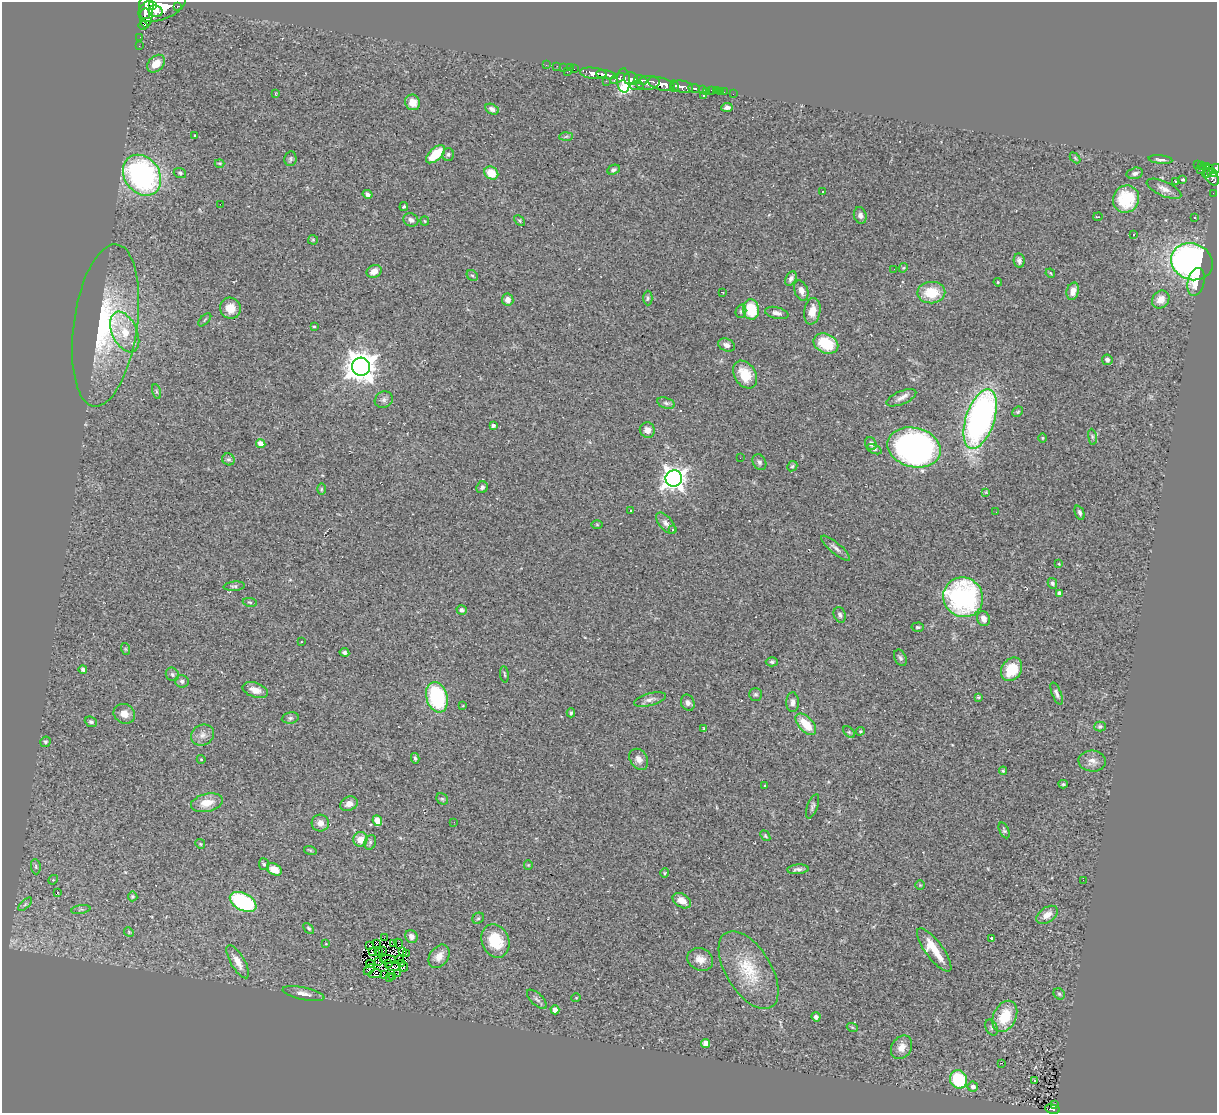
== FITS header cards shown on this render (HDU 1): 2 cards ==
NAXIS1  =                 1215
NAXIS2  =                 1111

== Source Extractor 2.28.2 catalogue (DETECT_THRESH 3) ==
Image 1215 x 1111 px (HDU 1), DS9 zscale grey, 1 PNG px = 1 image px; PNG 1219 x 1115 px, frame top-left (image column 1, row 1111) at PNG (2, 2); each listed source drawn as its Kron ellipse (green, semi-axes under 4 px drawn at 4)
Background 0.659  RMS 0.066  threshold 0.197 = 3 sigma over >= 5 px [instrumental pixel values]
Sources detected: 271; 3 with non-positive FLUX_AUTO (blend fragments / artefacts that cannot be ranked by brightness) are neither listed nor drawn; the other 268 listed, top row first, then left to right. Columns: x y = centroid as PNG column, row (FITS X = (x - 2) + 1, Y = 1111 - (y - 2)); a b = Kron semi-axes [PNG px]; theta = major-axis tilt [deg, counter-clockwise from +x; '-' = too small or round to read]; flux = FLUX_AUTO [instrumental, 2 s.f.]
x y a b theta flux
152 5 2 2 - 300
162 6 25 13 23 4000
177 6 3 3 - 75
146 8 20 7 87 2800
155 11 7 5 -15 900
145 14 5 5 - 670
143 26 4 2 - 47
140 37 2 2 - 6
139 46 3 2 - 5.5
156 64 10 7 45 53
546 65 2 2 - 14
557 66 2 2 - 11
564 67 3 2 - 8.8
570 68 3 2 - 7.4
574 69 2 2 - 10
567 72 4 2 - 58
593 73 13 5 -7 1200
606 75 10 3 -9 990
618 78 8 4 25 400
631 79 7 6 - 620
624 80 12 6 -87 510
641 80 7 3 -19 230
606 81 2 2 - 12
648 83 12 7 6 840
661 84 14 6 -17 1800
637 85 7 3 6 190
674 86 6 4 -85 360
682 87 11 6 -8 800
694 88 6 4 -8 220
702 90 3 3 - 100
711 90 3 2 - 26
716 91 2 2 - 6.1
706 92 3 2 - 6.8
721 92 2 2 - 11
724 92 2 2 - 3.6
275 94 4 2 - 3
733 94 2 2 - 9.7
704 96 3 2 - 4.1
413 102 8 7 - 59
727 107 5 4 - 16
492 109 7 5 -28 16
195 136 3 3 - 8.4
566 136 7 4 2 9.1
436 154 11 6 41 120
448 154 6 5 - 8.4
1075 158 6 3 -46 5.2
290 159 7 6 - 8.5
1160 160 12 3 -6 12
219 163 5 2 - 4
1198 165 4 3 - 59
1202 166 4 3 - 88
1206 167 4 3 - 110
1215 169 6 4 36 290
613 170 6 4 25 9.5
1201 170 2 2 - 10
1207 171 7 4 61 62
180 173 6 5 - 7.4
491 173 7 6 - 79
1135 173 8 5 14 14
1212 173 5 3 - 220
142 175 22 17 -53 990
1212 177 9 6 -60 390
1183 179 3 3 - 11
1176 182 4 3 - 22
1164 189 19 7 -24 32
823 192 3 3 - 14
1213 193 2 2 - 4.7
368 194 5 3 - 13
1126 199 14 13 - 220
220 204 2 2 - 11
404 207 4 3 - 5.9
860 215 8 6 -73 19
1098 217 5 3 - 4.8
1195 218 2 2 - 3
411 220 8 6 -28 17
425 221 4 4 - 4.5
519 221 6 4 -45 5.9
1133 234 3 2 - 4.8
313 240 5 4 - 5.5
1019 260 7 5 -80 14
1192 262 21 18 -22 1500
903 268 5 4 - 4.7
894 269 2 2 - 4.2
374 271 8 6 27 39
1050 273 5 3 - 4.5
472 275 6 5 - 7.6
791 279 7 5 63 16
998 282 4 4 - 4.8
1196 282 14 8 76 69
801 291 10 6 -71 26
1073 291 9 6 75 37
722 292 3 2 - 2.4
931 293 14 10 2 120
648 298 7 4 89 8.5
508 300 6 6 - 30
1161 300 9 8 - 45
230 308 11 10 - 61
751 309 10 8 -81 150
741 311 7 5 74 8.6
812 311 13 8 80 57
777 313 12 5 -13 20
205 320 8 3 45 6
105 325 82 32 82 580
314 327 4 3 - 5.2
125 332 22 12 -65 110
826 343 13 9 -25 160
726 345 9 6 -22 19
1107 360 5 5 - 12
361 367 9 9 - 7000
745 374 15 10 -57 92
156 392 8 3 -71 8
901 398 16 6 22 27
384 400 9 8 - 16
666 403 9 5 -16 11
1018 412 6 4 43 6.9
980 419 31 14 72 1600
493 426 4 3 - 12
647 430 8 7 - 29
1092 437 8 4 -82 7.6
1043 438 4 3 - 3.7
261 444 4 4 - 53
871 444 7 5 -61 14
914 447 27 19 -14 1500
874 449 8 4 -22 7.8
740 458 2 2 - 3.3
228 459 6 5 - 9.3
759 462 8 6 -59 13
792 466 5 4 - 6.8
674 478 8 8 - 3200
482 487 6 5 - 12
321 489 6 4 90 6.2
986 492 4 4 - 3.7
631 511 3 2 - 3.3
996 512 2 2 - 4.1
1080 513 7 4 -67 11
666 523 13 6 -49 18
597 524 5 3 - 4.5
672 529 3 3 - 4.1
836 548 18 5 -40 20
1059 564 4 3 - 3.8
1052 583 5 4 - 11
234 586 10 4 5 10
1060 593 4 3 - 23
963 597 20 19 - 750
250 602 7 3 -9 5.4
462 610 5 5 - 15
840 615 8 5 -71 12
984 619 7 6 - 28
918 627 6 4 5 8.3
301 642 2 2 - 4
126 649 6 4 -70 5.6
344 652 5 4 - 9
900 658 9 5 -66 10
772 662 6 4 -2 8.6
83 669 4 3 - 9.5
1011 669 12 9 57 120
172 674 7 6 - 11
504 674 8 3 -84 5.5
182 681 7 6 - 13
255 690 13 7 -18 39
1057 693 12 4 -68 15
756 694 6 6 - 10
437 697 15 10 -73 400
978 697 4 3 - 5.4
650 699 16 6 15 21
793 702 10 6 -88 18
688 703 8 6 -65 17
463 706 3 2 - 3.4
571 713 4 3 - 6
124 714 11 9 -29 39
290 718 8 5 9 11
91 722 6 5 - 8.2
806 724 13 7 -47 97
1100 727 6 5 - 9.1
704 728 4 3 - 5.6
860 731 4 3 - 5
849 732 7 4 -45 7.5
203 735 12 10 32 29
45 742 5 5 - 8
415 758 5 3 - 6.8
201 759 4 3 - 3
639 759 11 8 -55 28
1092 761 14 10 -5 33
1003 771 4 4 - 6
1063 784 4 4 - 6
764 786 3 2 - 6.2
442 799 6 5 - 7.3
207 803 16 9 12 65
349 804 9 6 25 29
813 806 13 5 69 12
377 821 5 5 - 48
454 822 3 2 - 3.6
320 823 8 8 - 34
1004 830 8 4 -66 8.2
765 836 6 4 -52 5.5
360 839 7 7 - 60
370 842 7 5 70 10
200 844 5 4 - 5.7
310 850 6 4 -18 5.2
264 864 6 5 - 7.2
528 865 4 4 - 4.1
36 867 8 5 -84 7.9
274 869 8 5 -28 55
798 869 11 5 4 15
665 873 4 4 - 4.7
53 880 5 4 - 4.7
1083 880 3 2 - 4.6
920 885 4 4 - 4.5
57 893 3 2 - 26
133 896 5 5 - 7.2
682 901 10 6 -30 40
243 902 14 8 -28 410
25 904 8 3 45 7.8
81 909 9 4 10 10
1047 915 12 7 34 35
478 918 6 5 - 6.4
309 928 6 4 -45 7.7
129 932 5 4 - 5.1
411 936 7 6 - 23
384 938 2 2 - 0.91
992 938 3 3 - 11
495 941 17 13 -67 160
377 943 3 2 - 6.6
326 944 3 2 - 2.5
394 944 3 2 - 2.3
399 944 5 3 - 9.5
369 945 2 2 - 2.6
382 950 3 2 - 4.6
934 950 26 8 -53 100
379 951 2 2 - 1.1
372 952 4 2 - 4.2
402 952 3 2 - 3.4
406 954 2 2 - 1.2
439 956 13 9 54 41
400 959 2 2 - 3
700 959 13 11 -25 45
388 960 8 2 -2 0.13
378 961 3 2 - 2
238 962 19 7 -60 46
389 963 2 2 - 3.1
401 963 3 2 - 10
370 964 4 2 - 4.6
393 967 7 2 -6 6.1
404 967 5 3 - 11
369 970 6 3 47 6.9
749 970 43 22 -58 200
375 974 6 3 12 7.7
385 974 3 2 - 3.4
397 974 3 2 - 3.2
393 976 2 2 - 46
389 977 2 2 - 2.8
303 994 21 6 -12 32
1059 994 6 5 - 7.7
576 998 5 3 - 3.4
537 999 12 6 -44 14
555 1010 4 4 - 28
1005 1016 16 11 64 140
816 1017 4 4 - 16
852 1027 5 3 - 4.4
991 1027 8 6 -61 10
705 1043 4 4 - 31
901 1047 12 9 57 41
1002 1063 2 2 - 0.99
958 1079 9 8 - 250
1034 1080 3 3 - 80
973 1087 5 5 - 22
1054 1104 3 2 - 19
1052 1109 7 4 -11 150
At the frame edge (FLAGS 8, measured only in part): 1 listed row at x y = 1215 169
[3 non-positive-flux detections neither listed nor drawn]